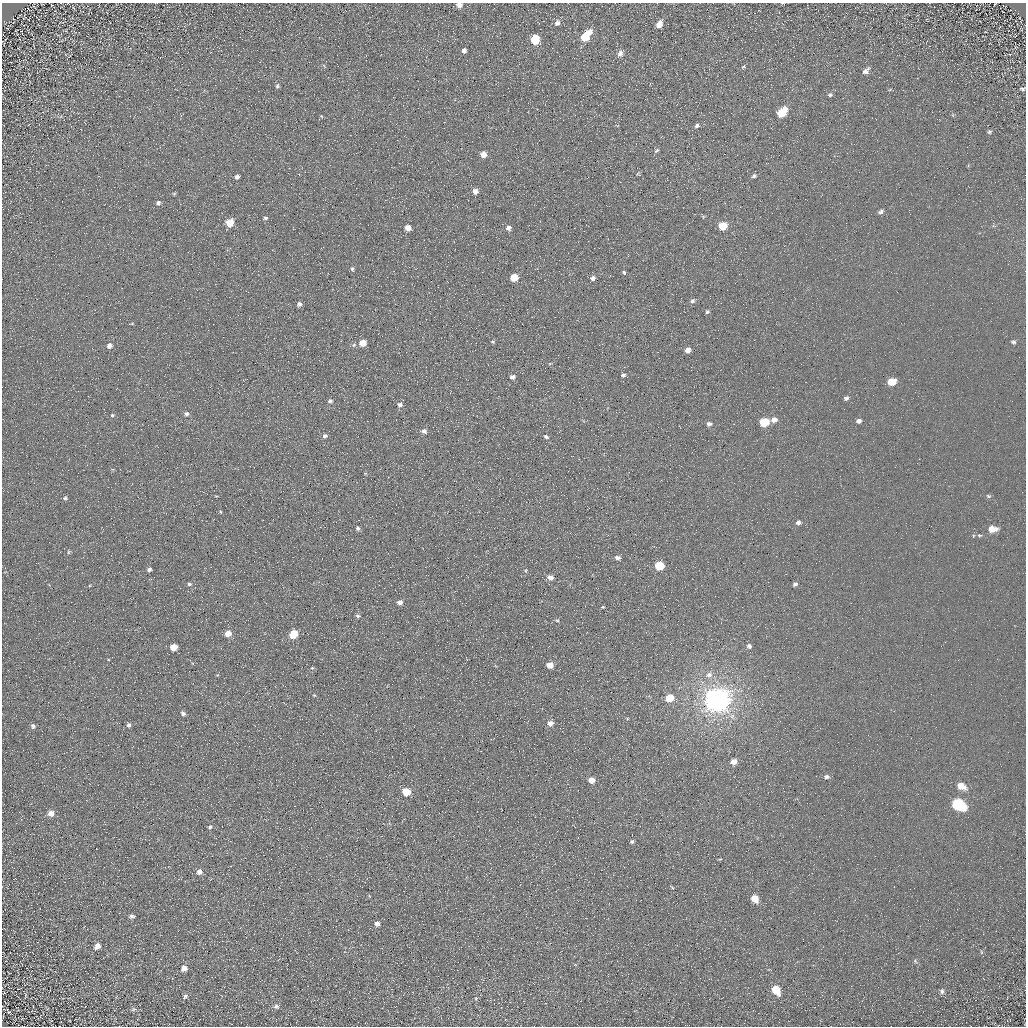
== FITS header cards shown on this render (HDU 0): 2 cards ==
NAXIS1  =                 1024 / Required FITS header
NAXIS2  =                 1024 / Required FITS header

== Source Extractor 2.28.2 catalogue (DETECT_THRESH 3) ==
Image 1024 x 1024 px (HDU 0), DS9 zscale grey, 1 PNG px = 1 image px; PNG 1028 x 1028 px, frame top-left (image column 1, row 1024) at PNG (2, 3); no overlay
Background 5.15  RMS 7.8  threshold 23.4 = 3 sigma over >= 5 px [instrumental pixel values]
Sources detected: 119; all 119 listed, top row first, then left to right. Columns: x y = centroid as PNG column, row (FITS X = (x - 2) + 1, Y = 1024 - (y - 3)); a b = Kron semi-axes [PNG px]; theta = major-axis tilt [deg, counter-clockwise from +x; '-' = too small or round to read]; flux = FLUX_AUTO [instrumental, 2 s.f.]
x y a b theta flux
459 5 6 5 - 2600
407 11 2 2 - 680
62 22 5 2 - 380
557 23 7 5 60 2000
659 24 7 5 58 5200
586 36 11 5 50 18000
535 40 6 5 - 20000
464 51 4 4 - 1800
620 53 7 6 - 2600
743 66 6 4 43 620
866 71 10 6 43 2300
277 86 6 5 - 930
508 88 2 2 - 270
1022 89 5 3 - 870
830 95 6 5 - 980
782 112 8 5 46 17000
321 116 5 4 - 500
697 126 6 5 - 1400
989 132 6 5 - 800
657 150 7 5 39 960
483 154 5 5 - 4700
754 176 6 5 - 1200
237 177 4 4 - 1300
475 191 5 5 - 3000
174 194 6 4 1 510
158 203 7 5 51 1100
881 212 7 5 32 1400
265 218 5 4 - 820
230 223 6 5 - 12000
723 226 6 5 - 17000
408 228 5 5 - 4300
508 228 5 4 - 2700
352 269 6 4 -89 930
624 272 4 3 - 670
514 277 5 5 - 11000
593 278 5 5 - 1800
692 301 6 6 - 1300
299 304 5 5 - 1700
707 312 5 4 - 860
132 324 5 3 - 510
493 341 5 4 - 660
1013 342 6 4 -10 960
363 343 5 5 - 7600
354 345 6 5 - 820
109 346 6 6 - 2300
688 350 5 4 - 3100
623 375 6 4 1 1200
512 377 6 5 - 1600
891 382 6 5 - 11000
846 398 5 5 - 1400
330 401 6 4 7 1100
400 405 6 5 - 1600
186 414 6 5 - 1300
112 415 5 4 - 850
774 420 6 5 - 3300
859 421 6 5 - 1900
764 422 6 5 - 22000
709 424 6 5 - 1700
424 431 6 5 - 1800
325 436 5 5 - 1500
546 437 7 5 -22 980
988 496 8 5 -26 900
65 498 6 5 - 900
221 512 5 3 - 540
798 523 6 5 - 1700
358 528 5 4 - 920
992 529 9 6 3 6700
979 535 6 4 5 950
294 547 2 2 - 340
68 552 6 4 88 630
618 558 5 4 - 1900
659 566 6 5 - 19000
149 570 5 4 - 1500
550 577 6 5 - 2900
189 584 6 5 - 1100
795 584 5 4 - 1400
400 602 6 5 - 2600
603 607 4 3 - 480
357 616 6 5 - 1000
557 620 5 3 - 580
228 633 6 5 - 5600
294 634 6 5 - 15000
749 646 6 6 - 1500
173 647 5 5 - 7700
550 665 5 5 - 5500
312 668 5 4 - 650
709 675 9 8 - 2800
314 695 5 4 - 520
669 698 6 5 - 11000
717 700 8 8 - 860000
183 713 6 5 - 1600
550 723 6 5 - 3700
129 725 6 5 - 1200
33 726 6 5 - 1200
734 762 6 6 - 4000
826 777 6 6 - 1300
591 780 5 5 - 4900
961 786 9 6 -23 7300
406 792 6 5 - 13000
958 804 10 6 -28 60000
51 813 6 6 - 3600
210 827 6 5 - 1200
632 842 4 4 - 1000
165 867 3 3 - 310
199 872 6 6 - 2500
672 887 7 3 -48 580
755 899 6 5 - 7500
132 916 6 5 - 1300
377 923 5 4 - 2300
97 946 6 5 - 3100
981 952 6 3 -71 600
915 961 7 5 -69 870
184 968 6 5 - 3500
776 990 8 6 -57 13000
942 991 7 6 - 1300
185 996 8 6 53 1300
276 1006 7 7 - 1600
134 1009 10 3 15 730
8 1012 7 3 -54 670
At the frame edge (FLAGS 8, measured only in part): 1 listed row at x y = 459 5